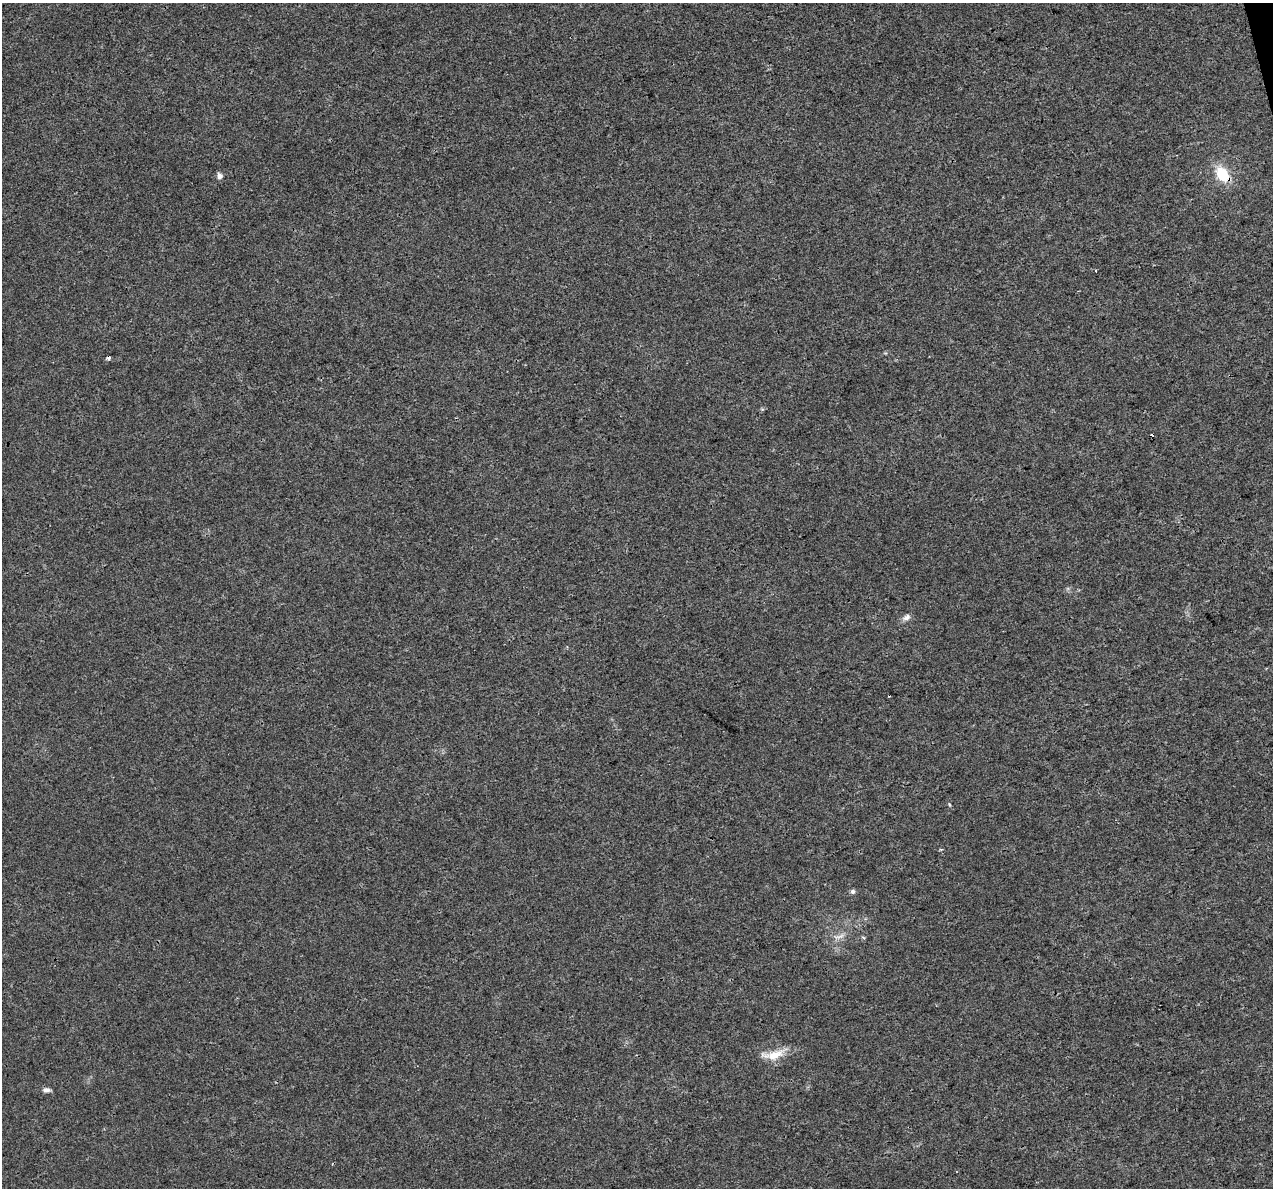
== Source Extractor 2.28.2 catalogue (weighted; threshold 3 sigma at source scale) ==
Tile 10 of 4 x 4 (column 2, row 3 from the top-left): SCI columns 1273-2543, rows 1276-2461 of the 5085 x 4877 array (HDU 1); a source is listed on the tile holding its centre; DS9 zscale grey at full resolution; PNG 1275 x 1190 px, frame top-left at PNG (2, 3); no overlay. Shown black and unused: <1% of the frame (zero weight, under 3 of 4 exposures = <1% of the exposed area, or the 3 px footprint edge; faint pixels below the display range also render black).
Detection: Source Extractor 2.28.2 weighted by HDU 2 'WHT'; one run over the whole footprint, this tile lists its part. Background 0.00463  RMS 0.0025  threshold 0.0112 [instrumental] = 3 sigma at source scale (4.5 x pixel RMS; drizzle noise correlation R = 1.50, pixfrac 1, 0.0396/0.0396 arcsec/px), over >= 5 px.
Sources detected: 11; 2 cosmic-ray / hot-pixel residue — not listed; the other 9 listed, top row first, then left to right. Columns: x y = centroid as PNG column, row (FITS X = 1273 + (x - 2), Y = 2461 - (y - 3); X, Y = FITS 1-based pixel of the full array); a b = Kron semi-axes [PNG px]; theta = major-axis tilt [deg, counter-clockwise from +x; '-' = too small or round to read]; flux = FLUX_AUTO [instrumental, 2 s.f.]
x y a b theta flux
1223 174 19 13 -53 7.2
219 176 7 6 - 1.1
907 617 12 7 33 1.1
950 805 5 3 - 0.25
853 891 6 5 - 0.65
840 936 14 4 23 1
863 937 6 3 -20 0.28
773 1055 34 12 10 4.7
46 1090 8 5 -1 1
Overlapping masked pixels (flux is a lower limit): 1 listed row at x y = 1223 174